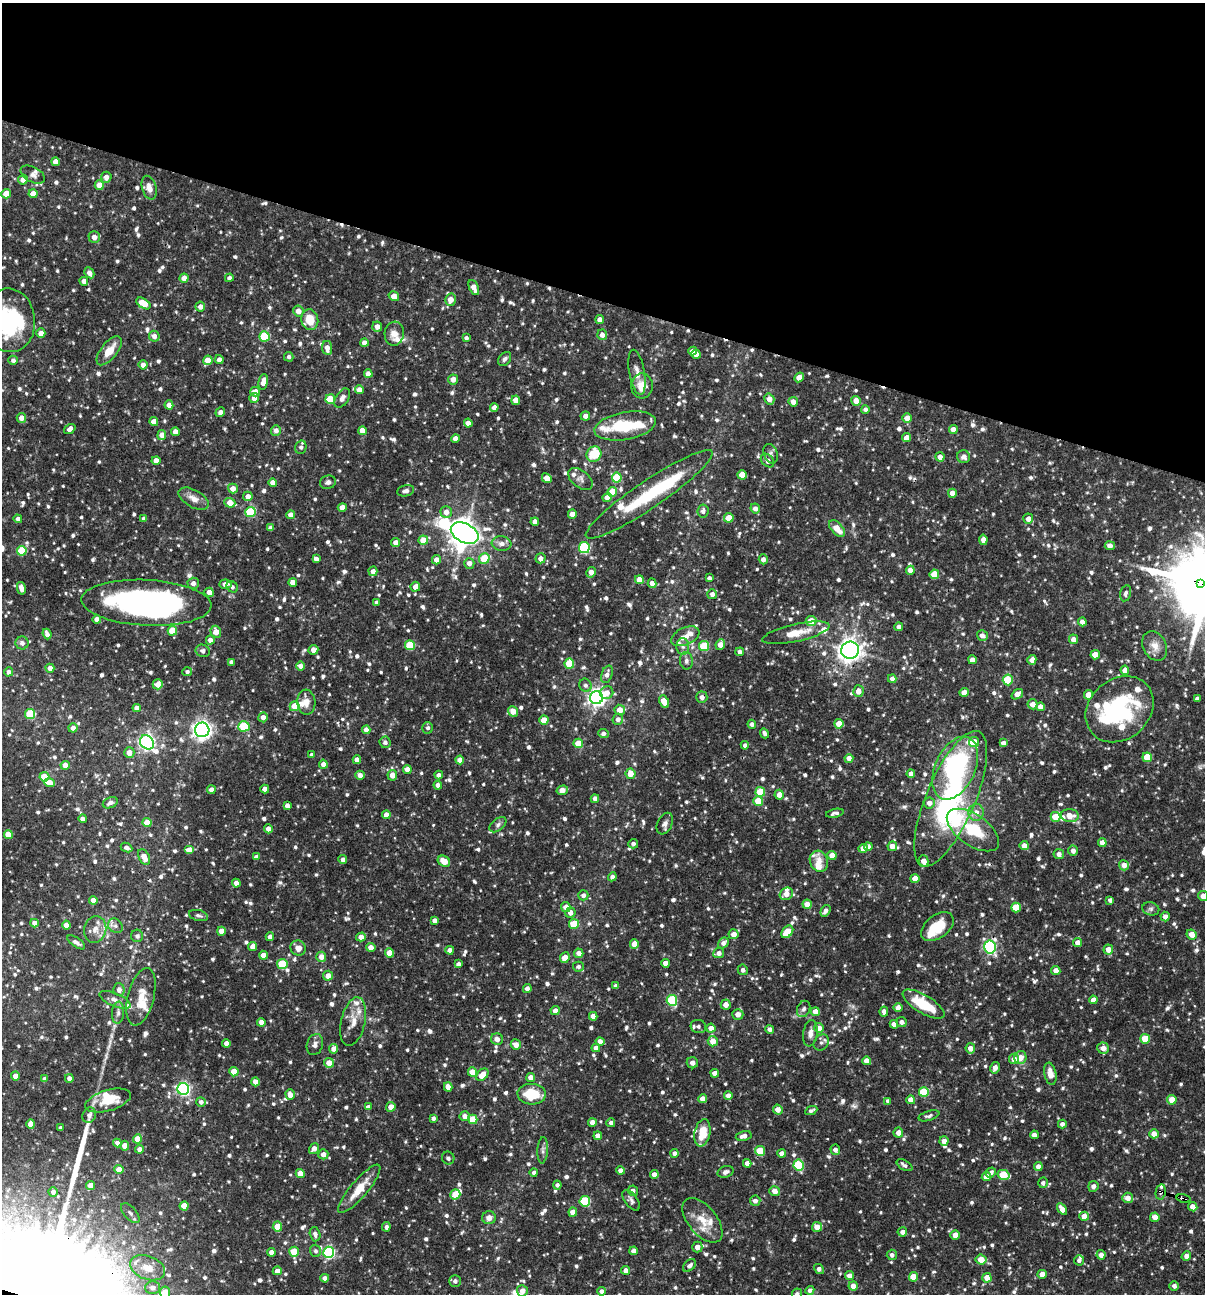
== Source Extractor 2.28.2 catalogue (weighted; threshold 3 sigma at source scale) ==
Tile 2 of 4 x 4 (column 2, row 1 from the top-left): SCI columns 1454-2656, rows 3876-5167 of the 5188 x 5168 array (HDU 1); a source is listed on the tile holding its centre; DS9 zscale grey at full resolution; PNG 1207 x 1296 px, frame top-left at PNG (2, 3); each listed source drawn as its Kron ellipse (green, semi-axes under 4 px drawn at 4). Shown black and unused: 23% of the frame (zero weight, under 3 of 4 exposures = <1% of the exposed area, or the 3 px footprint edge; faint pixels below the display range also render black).
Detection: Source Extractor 2.28.2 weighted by HDU 2 'WHT'; one run over the whole footprint, this tile lists its part. Background 0.0837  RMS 0.0038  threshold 0.0172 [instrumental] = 3 sigma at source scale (4.5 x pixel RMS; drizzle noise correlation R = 1.50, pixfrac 1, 0.05/0.05 arcsec/px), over >= 5 px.
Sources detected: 1193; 7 inside a brighter object's white glare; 5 cosmic-ray / hot-pixel residue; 3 long thin detections or spike segments (spike, bleed or trail) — neither listed nor drawn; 41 inside a brighter listed object's ellipse — not listed separately; of the other 1137, all 500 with FLUX_AUTO >= 1.1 (the completeness limit of this list) listed and drawn (637 fainter detections not listed), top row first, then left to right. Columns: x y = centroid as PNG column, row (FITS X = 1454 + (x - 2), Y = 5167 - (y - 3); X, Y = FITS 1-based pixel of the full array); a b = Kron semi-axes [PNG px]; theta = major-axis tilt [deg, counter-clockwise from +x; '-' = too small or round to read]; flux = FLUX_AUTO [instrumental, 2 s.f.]
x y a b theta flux
55 162 4 4 - 2.8
33 175 13 7 -27 1.7
106 177 5 5 - 2.4
23 180 5 5 - 2.6
99 185 4 4 - 5.6
149 188 12 7 -73 3.1
6 194 5 4 - 5.1
33 194 4 4 - 3.9
94 237 6 5 - 3
89 273 6 4 -61 2.1
184 278 4 4 - 4.1
229 278 4 4 - 1.2
84 281 4 4 - 2.5
474 288 8 4 -66 2.6
394 296 5 4 - 3.5
450 300 6 5 - 3.4
143 303 8 5 -33 7
200 307 5 5 - 2.2
298 311 5 5 - 3
9 320 32 26 -83 40
310 320 10 8 -78 7.3
600 320 4 4 - 2.7
377 327 5 5 - 2.7
41 333 5 4 - 2.9
394 334 12 9 84 3.5
602 335 5 5 - 2.3
154 336 5 5 - 2.3
264 336 5 5 - 17
466 338 4 4 - 1.1
364 343 4 4 - 2.1
327 348 7 5 -82 3.1
109 351 17 8 52 5.9
693 351 4 4 - 2.2
696 354 4 4 - 2.9
289 357 5 4 - 1.2
505 359 8 5 51 1.3
13 360 5 4 - 1.4
208 360 5 4 - 6
219 360 4 4 - 2.1
143 365 4 4 - 2.6
637 372 23 7 -80 3.4
368 374 4 4 - 3
799 377 5 4 - 3.5
453 379 5 5 - 2.7
263 382 8 4 81 3.3
642 386 12 10 85 5.5
359 390 4 4 - 3.1
255 392 5 4 - 2.8
254 398 5 5 - 2.5
342 398 11 6 58 1.7
330 399 5 5 - 11
769 399 6 5 - 3.1
516 400 4 4 - 3.2
856 401 5 4 - 3.6
793 402 5 4 - 2.4
169 405 4 4 - 2.5
494 407 4 4 - 2.4
865 409 4 4 - 1.2
220 412 5 4 - 2.1
585 416 5 4 - 2
21 418 5 4 - 2.6
907 418 4 4 - 3.7
154 421 4 4 - 3.8
468 423 4 4 - 2.9
625 426 31 13 10 15
70 429 6 4 36 2
276 430 5 5 - 1.7
953 430 4 4 - 2.9
362 431 4 4 - 4
175 432 4 4 - 2.4
162 435 5 4 - 3.1
455 438 4 4 - 2.6
907 438 4 4 - 3
301 447 7 5 74 1.3
594 454 8 7 - 11
771 454 10 7 -70 1.3
940 457 4 4 - 2.6
964 457 6 6 - 1.5
156 460 4 4 - 3
767 461 8 5 -46 2.2
742 475 4 4 - 5.6
547 478 5 4 - 4.1
617 478 5 5 - 14
580 479 14 8 -38 1.8
273 482 4 4 - 2.8
328 482 8 6 18 1.2
233 488 5 5 - 3.1
406 491 9 5 11 1.4
612 492 5 4 - 6.5
952 493 4 4 - 3.3
649 494 76 13 34 22
248 496 5 4 - 2.7
607 498 5 4 - 3
194 499 16 8 -29 3.2
230 503 5 4 - 4.5
342 507 4 4 - 3.6
755 508 5 5 - 1.8
703 511 7 5 82 1.3
250 512 5 5 - 21
446 512 6 5 - 2.7
572 514 4 4 - 3.1
291 515 4 4 - 3.3
729 518 5 4 - 6.9
18 519 4 4 - 1.7
144 519 4 4 - 2.2
1028 519 5 5 - 2.6
535 522 4 4 - 2.3
270 528 4 4 - 1.8
837 529 10 5 -47 4.8
465 533 15 9 -27 390
423 540 5 4 - 6.3
983 540 5 4 - 2.6
396 542 4 4 - 2.7
502 543 10 7 -7 2
1110 546 5 4 - 2.8
584 548 5 5 - 30
22 551 5 5 - 15
484 558 5 5 - 11
541 558 5 5 - 2.4
316 559 4 4 - 1.6
763 559 5 4 - 1.8
436 560 5 4 - 2.9
469 563 5 5 - 2.2
910 570 4 4 - 2.9
373 571 5 4 - 2.2
591 572 5 4 - 3
934 574 5 4 - 9.4
709 578 4 4 - 1.1
639 580 4 4 - 4.2
293 582 4 4 - 3.2
193 583 5 5 - 2
652 583 5 4 - 2.6
1200 583 4 4 - 92
225 584 6 4 5 1.8
232 587 6 5 - 1.3
415 587 5 4 - 2.6
21 588 6 4 -77 2.6
209 592 5 4 - 2.6
1126 593 8 5 77 1.1
712 594 5 5 - 1.6
146 603 65 23 -3 130
377 603 4 4 - 1.8
97 619 4 4 - 2.4
811 621 5 5 - 6.5
1082 622 4 4 - 2.6
899 627 4 4 - 2
172 631 5 5 - 11
216 632 6 5 - 3.4
796 633 34 8 13 7.9
47 634 5 4 - 1.5
685 636 15 8 24 4
982 636 6 5 - 2.1
1073 639 5 4 - 2.2
210 640 4 4 - 2.4
22 643 6 6 - 1.6
720 644 5 4 - 3.2
410 645 5 5 - 15
683 646 8 6 -88 1.5
704 646 5 5 - 18
1155 646 15 11 -63 3.6
313 650 5 4 - 2.4
850 650 9 8 - 260
203 651 7 6 - 1.5
740 652 4 4 - 1.4
1095 655 4 4 - 4.9
972 660 4 4 - 2.7
1032 660 5 4 - 2.7
686 661 9 6 -81 1.4
231 662 4 4 - 1.3
569 664 5 5 - 12
301 666 4 4 - 2.3
50 668 4 4 - 2.6
1125 670 4 4 - 3.1
9 672 4 4 - 1.5
187 672 5 4 - 1.2
607 674 9 5 71 1.9
892 679 4 4 - 2
1008 680 5 5 - 17
158 684 5 5 - 3.5
585 685 7 6 - 1.2
858 691 6 5 - 2.9
964 692 5 4 - 2.8
607 693 7 6 - 3.3
1017 694 6 4 36 2.6
1088 695 5 4 - 4.6
702 697 6 5 - 1.9
596 698 6 6 - 160
1197 699 4 3 - 1.2
306 702 12 9 -86 3.1
664 702 7 4 -66 5
1033 704 5 5 - 2.8
295 706 5 5 - 7.7
1040 707 4 4 - 2.6
137 708 4 4 - 2.7
1120 709 37 30 41 40
620 710 5 5 - 4.6
513 711 5 5 - 3.8
30 714 5 5 - 18
263 717 5 4 - 2.6
618 719 5 5 - 1.8
544 720 4 4 - 6.1
752 724 4 4 - 1.4
839 724 4 4 - 5.4
244 726 5 5 - 21
73 728 4 4 - 2.1
428 728 6 5 - 1.2
202 730 7 7 - 180
366 730 4 4 - 2.5
603 733 5 4 - 1.3
764 733 5 4 - 1.2
147 742 8 6 -50 120
385 742 6 5 - 1.1
974 742 5 5 - 6.1
578 743 5 4 - 8.2
1003 743 4 4 - 2
745 745 4 4 - 1.3
129 753 5 5 - 3.2
312 755 4 4 - 1.7
1147 757 5 5 - 12
849 758 4 4 - 2.4
357 760 4 4 - 2.7
460 760 4 4 - 2.9
323 764 4 4 - 2.2
65 765 4 4 - 3.2
955 768 33 20 66 53
407 769 4 4 - 3.2
630 774 5 5 - 4.3
911 774 4 4 - 2.4
360 775 4 4 - 2.3
392 775 5 5 - 3.4
439 775 4 4 - 1.5
44 777 5 4 - 5.8
49 783 5 4 - 4.8
438 785 4 4 - 1.9
265 789 4 4 - 2.5
211 790 4 4 - 2.5
562 790 6 4 16 3.8
760 792 5 5 - 12
779 795 5 4 - 3
595 799 4 4 - 2.4
951 799 73 24 67 69
758 801 5 5 - 8.5
110 803 8 5 23 1.5
929 803 5 5 - 2.4
287 806 4 4 - 2.1
976 812 8 7 - 3
835 813 9 4 11 1.2
386 815 4 4 - 2.8
1070 816 9 6 -5 4.1
1056 817 5 5 - 9
83 819 4 4 - 1.5
147 823 4 4 - 5.4
665 824 11 7 65 1.9
498 825 10 6 39 1.2
268 829 4 4 - 2.8
973 830 30 15 -35 19
8 834 4 4 - 6.7
1102 843 4 4 - 3
633 844 5 5 - 1.1
892 846 5 5 - 3.2
1024 846 4 4 - 3
868 847 4 4 - 2.5
126 848 6 4 -27 1.6
863 848 5 4 - 3
189 850 5 4 - 3
1073 851 5 5 - 2
1059 854 5 5 - 1.9
832 855 4 4 - 3.7
144 857 8 5 -62 4.2
256 857 4 4 - 1.3
343 859 4 4 - 1.5
444 861 6 5 - 4.4
819 861 11 9 -65 3.1
923 861 6 5 - 3.1
1124 865 5 5 - 2.7
612 877 4 4 - 1.4
915 878 4 4 - 4.2
236 883 4 4 - 2.6
786 894 7 6 - 3.4
583 895 5 5 - 1.5
1203 896 5 5 - 2.5
93 900 4 4 - 2.7
1110 900 4 4 - 1.4
807 904 4 4 - 4.1
566 907 5 4 - 3.5
1016 907 5 5 - 7.9
1151 909 8 6 -14 1.1
825 911 6 4 55 1.7
570 912 5 5 - 2.3
198 916 10 5 -14 1.2
1165 917 5 4 - 2
435 920 4 4 - 1.9
34 923 4 4 - 2.2
574 924 5 5 - 13
66 925 4 4 - 3.6
115 926 8 6 -44 1.4
937 927 18 11 37 9.9
95 929 13 11 74 3.6
221 931 4 4 - 2.7
787 932 7 5 48 11
734 934 5 5 - 2.9
1192 934 5 4 - 3.4
137 936 6 6 - 1.3
270 937 4 4 - 2.6
361 937 5 4 - 2.8
76 942 10 4 -34 1.5
723 943 6 5 - 1.6
1078 943 4 4 - 2.6
634 944 4 4 - 4.2
253 946 4 4 - 2.6
371 947 5 4 - 2.5
990 947 6 6 - 54
298 948 8 7 - 3
450 950 4 4 - 2.7
1108 950 5 5 - 3.4
389 953 4 4 - 5.3
579 953 4 4 - 2.5
719 953 5 5 - 1.8
263 955 4 4 - 3.1
321 957 5 5 - 2.8
565 958 5 4 - 3.8
665 963 4 4 - 2.6
282 964 5 5 - 18
458 964 4 4 - 1.5
578 967 5 5 - 1.2
743 970 5 5 - 1.3
1056 970 4 4 - 2.7
328 976 5 5 - 3.2
616 986 4 4 - 1.7
527 989 4 4 - 2
119 990 6 5 - 2.2
141 997 29 13 75 7.3
115 1000 17 6 -23 2.5
672 1000 5 5 - 26
1093 1000 4 4 - 2.7
923 1004 24 9 -31 15
726 1005 5 5 - 3
898 1008 4 4 - 2.8
804 1009 8 6 66 1.3
555 1011 4 4 - 2.6
884 1011 5 4 - 1.9
815 1012 4 4 - 3.6
118 1013 11 6 85 1.6
738 1014 5 5 - 3.2
593 1016 4 4 - 2.8
261 1022 4 4 - 2.5
353 1022 25 12 77 5.6
902 1022 5 5 - 1.6
894 1024 4 4 - 2.5
698 1026 8 6 -14 1.4
711 1028 4 4 - 3
819 1028 5 5 - 2.6
770 1029 4 4 - 1.6
810 1033 13 7 82 2.4
497 1039 6 5 - 1.7
1145 1039 5 5 - 11
713 1041 5 5 - 4.8
600 1042 4 4 - 2.7
821 1042 8 7 - 1.4
226 1043 4 4 - 2.4
315 1044 10 8 73 1.9
516 1045 5 5 - 3
596 1048 4 4 - 2.5
970 1048 5 5 - 2.8
1103 1048 6 5 - 2.4
334 1049 5 4 - 2.7
1020 1058 6 6 - 3.7
1014 1059 5 5 - 2.6
867 1061 4 4 - 3.8
329 1063 5 4 - 4.1
692 1063 5 5 - 2.1
995 1068 6 4 81 2.3
234 1072 4 4 - 5.6
472 1072 4 4 - 6
715 1073 4 4 - 2.8
1050 1074 11 6 -79 4
482 1075 7 5 46 4.8
15 1076 4 4 - 3
531 1077 4 4 - 3
69 1078 4 4 - 1.8
45 1079 4 4 - 1.8
256 1082 4 4 - 3.5
448 1087 5 4 - 3
183 1089 6 6 - 86
924 1092 5 5 - 19
532 1094 14 10 -3 12
290 1095 5 4 - 2.8
728 1096 4 4 - 2.4
702 1099 4 4 - 3
911 1100 4 4 - 3.4
1172 1100 5 4 - 4.9
108 1101 23 10 16 8.6
888 1101 4 4 - 1.6
201 1102 5 4 - 1.5
368 1107 4 4 - 1.6
391 1107 5 5 - 3.3
778 1109 5 5 - 2.9
811 1111 6 3 24 1.1
89 1115 8 6 62 1.4
465 1116 5 5 - 2.6
929 1116 11 5 17 1.1
433 1118 4 3 - 1.1
473 1119 5 4 - 9.7
592 1122 4 4 - 2.6
611 1123 4 4 - 1.4
31 1124 5 4 - 3.7
1062 1124 4 4 - 1.5
60 1128 4 4 - 1.4
702 1133 14 8 79 7.4
898 1133 5 5 - 2.7
1154 1134 4 4 - 3.5
1034 1135 4 4 - 2.1
598 1136 4 4 - 2.5
744 1136 8 4 13 2.3
137 1139 4 4 - 6.1
944 1141 5 4 - 2.6
117 1143 4 4 - 1.6
125 1146 5 4 - 3.1
139 1149 4 4 - 2.1
314 1149 6 4 53 2.7
543 1150 13 5 87 1.3
835 1150 5 4 - 1.7
760 1151 5 5 - 9.4
675 1153 4 4 - 1.7
782 1153 4 4 - 2.6
323 1154 5 5 - 2.5
448 1158 6 6 - 1.3
747 1163 4 4 - 2.5
799 1165 5 5 - 23
904 1165 9 5 -31 1.2
1038 1167 4 4 - 2.6
119 1169 4 4 - 4.3
620 1170 4 4 - 2.1
534 1172 4 4 - 1.1
726 1172 8 5 19 1.4
991 1172 5 4 - 1.3
300 1173 4 4 - 5.3
654 1174 4 4 - 2.5
1003 1175 6 5 - 13
986 1177 4 4 - 2.7
1043 1183 5 5 - 1.2
90 1185 4 4 - 3
557 1185 4 4 - 1.1
1093 1186 5 5 - 1.6
359 1189 31 8 49 8
633 1191 5 5 - 1.7
775 1191 5 5 - 2.9
53 1192 4 4 - 1.4
1161 1192 7 5 79 1.1
455 1194 5 5 - 8.3
1128 1198 5 5 - 2.8
1184 1198 7 4 -12 1.6
631 1200 12 6 -53 1.4
585 1201 5 5 - 26
755 1201 5 5 - 1.7
184 1206 4 4 - 5.8
1193 1207 5 4 - 3.1
1062 1209 6 4 -55 2.9
573 1212 4 4 - 4
130 1213 12 6 -48 1.5
1084 1216 4 4 - 3.5
1155 1217 4 4 - 2.9
489 1218 7 6 - 2.4
702 1220 26 14 -50 7.8
277 1227 5 4 - 7.5
386 1227 5 4 - 1.1
817 1227 5 5 - 4.1
902 1232 5 4 - 1.7
315 1234 7 5 -74 1.4
955 1235 5 4 - 2.6
697 1247 5 5 - 2.8
315 1251 6 5 - 1.1
634 1251 4 4 - 2.6
272 1252 4 4 - 2.5
294 1252 5 4 - 10
329 1252 5 5 - 55
892 1255 5 5 - 1.4
1101 1255 5 4 - 2.4
1186 1256 5 4 - 2.1
981 1259 5 5 - 5.3
1079 1260 5 5 - 1.1
689 1266 7 5 44 1.5
148 1268 18 11 -21 6.8
819 1269 5 4 - 1.7
625 1270 4 4 - 2.1
277 1271 4 4 - 2.5
1042 1274 4 4 - 3.4
849 1276 4 4 - 2.6
913 1277 4 4 - 7.2
325 1278 4 4 - 2
987 1278 5 4 - 4.6
455 1281 6 5 - 1.3
853 1286 4 4 - 2.9
1174 1286 5 4 - 1.4
152 1288 7 6 - 1.9
810 1290 4 4 - 1.2
522 1291 6 5 - 2.9
601 1291 4 4 - 1.6
165 1292 6 5 - 4.6
797 1294 5 5 - 1.4
Overlapping masked pixels (flux is a lower limit): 8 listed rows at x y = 450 300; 465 533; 1200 583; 146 603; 850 650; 702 697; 1161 1192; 1184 1198
Isophote crosses this tile's border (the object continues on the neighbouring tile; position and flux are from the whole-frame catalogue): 4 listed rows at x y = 9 320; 1203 896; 165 1292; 797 1294